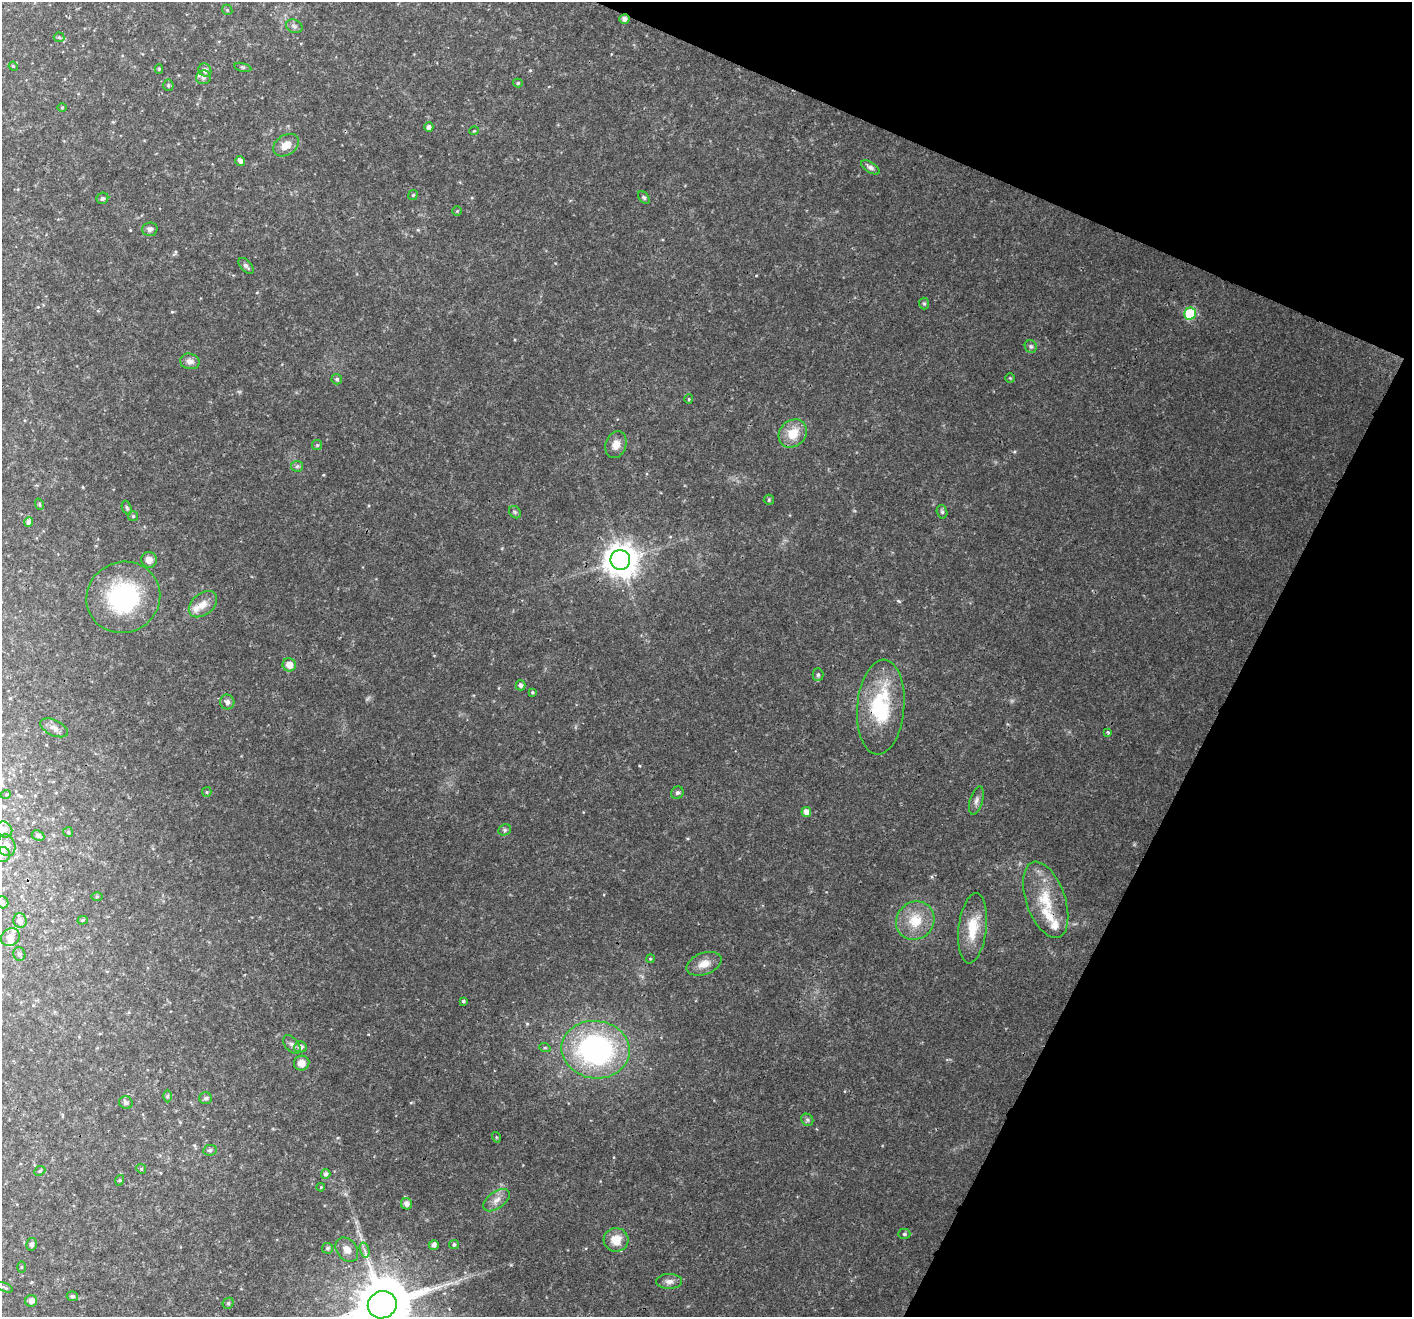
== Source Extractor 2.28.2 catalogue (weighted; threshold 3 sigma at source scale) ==
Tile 8 of 4 x 4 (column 4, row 2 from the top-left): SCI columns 4281-5690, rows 2981-4295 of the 5733 x 5895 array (HDU 1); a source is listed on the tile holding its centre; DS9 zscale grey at full resolution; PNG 1414 x 1319 px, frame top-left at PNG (2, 2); each listed source drawn as its Kron ellipse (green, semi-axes under 4 px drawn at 4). Shown black and unused: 21% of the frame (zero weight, under 3 of 4 exposures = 5% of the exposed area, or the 3 px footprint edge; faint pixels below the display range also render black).
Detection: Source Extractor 2.28.2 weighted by HDU 2 'WHT'; one run over the whole footprint, this tile lists its part. Background 0.033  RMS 0.0036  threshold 0.0163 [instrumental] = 3 sigma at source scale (4.5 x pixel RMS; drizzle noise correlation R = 1.50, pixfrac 1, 0.0396/0.0396 arcsec/px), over >= 5 px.
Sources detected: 113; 4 inside a brighter listed object's ellipse — not listed separately; the other 109 listed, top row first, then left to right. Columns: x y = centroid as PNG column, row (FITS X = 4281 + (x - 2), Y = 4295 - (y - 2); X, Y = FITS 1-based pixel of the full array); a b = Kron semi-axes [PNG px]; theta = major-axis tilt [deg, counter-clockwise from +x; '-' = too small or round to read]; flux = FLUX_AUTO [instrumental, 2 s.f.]
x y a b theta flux
227 10 5 4 - 0.49
624 19 5 4 - 1.5
294 26 8 6 -24 1.1
59 37 5 5 - 0.5
13 66 5 3 - 0.35
243 67 8 3 -13 0.51
159 69 5 4 - 0.48
205 70 7 6 - 1.6
203 77 7 7 - 1.6
518 83 5 4 - 0.52
168 85 5 5 - 0.54
62 107 5 3 - 0.31
429 127 4 4 - 1.3
474 131 5 3 - 0.31
286 145 14 10 31 4.2
240 161 5 4 - 1.5
870 167 10 5 -31 1.1
413 195 5 4 - 0.46
644 197 7 5 -48 0.63
102 198 6 5 - 0.98
457 211 5 5 - 0.41
150 229 8 6 3 1.2
246 266 9 5 -47 1.1
924 303 6 5 - 0.61
1190 313 6 6 - 22
1031 346 6 6 - 0.73
190 361 10 8 -13 1.9
1010 378 5 5 - 0.41
337 379 5 5 - 0.62
689 399 5 4 - 0.38
793 433 15 13 45 7.4
317 445 5 5 - 0.49
616 445 14 10 71 3.3
297 466 6 5 - 0.68
769 500 5 5 - 0.49
39 504 6 3 -71 0.41
127 508 7 4 -69 0.64
515 512 7 5 -47 0.7
942 512 7 5 -72 0.73
133 516 5 5 - 0.53
29 522 4 4 - 1.4
149 560 8 7 - 2.4
620 560 10 10 - 640
123 597 37 35 27 40
203 604 16 11 40 3.9
289 665 7 6 - 3.1
818 675 6 5 - 0.72
521 685 5 5 - 1.1
532 692 4 4 - 0.51
227 702 7 7 - 1.3
881 707 47 23 85 29
54 728 15 7 -26 1.9
1108 732 3 2 - 0.45
207 792 5 4 - 0.43
677 793 6 6 - 0.78
6 794 5 3 - 0.38
976 800 14 6 72 1.5
806 812 5 5 - 2.3
4 829 8 7 - 1.5
505 830 6 5 - 0.67
68 832 5 5 - 0.61
38 835 7 5 -25 1.1
6 845 11 8 -72 2.1
2 855 7 7 - 1.3
97 897 5 4 - 0.44
1046 900 40 19 -70 15
3 902 6 5 - 1
83 920 5 4 - 0.53
20 921 7 6 - 1.7
915 921 20 18 44 9.6
973 928 35 14 83 11
10 937 10 8 35 3
19 954 7 6 - 1.1
650 959 4 3 - 0.35
704 964 18 11 20 4.1
463 1001 4 3 - 0.57
292 1045 11 6 -49 1.4
300 1047 6 5 - 1.7
545 1048 6 3 -18 0.4
596 1050 34 28 -8 74
302 1063 8 7 - 2.8
167 1096 6 4 90 0.51
206 1098 6 6 - 0.88
126 1103 7 6 - 1.2
807 1120 6 5 - 0.72
496 1137 5 3 - 0.36
210 1150 7 5 12 0.92
141 1169 5 4 - 0.53
40 1171 6 4 23 0.56
326 1174 5 4 - 1
120 1180 5 3 - 0.34
321 1187 4 3 - 0.31
496 1200 15 8 36 2.6
406 1204 6 5 - 1.7
904 1234 6 5 - 0.63
616 1240 12 12 - 5.8
32 1244 6 5 - 1
434 1245 5 5 - 1.5
454 1245 5 4 - 0.78
327 1248 5 5 - 0.8
347 1250 13 10 -52 2.8
364 1250 7 4 -73 1.1
21 1267 5 4 - 0.35
669 1281 13 7 0 1.9
5 1287 8 3 -25 0.53
72 1296 5 5 - 0.75
31 1301 6 6 - 1.6
228 1303 6 5 - 0.58
382 1305 14 13 - 2700
Overlapping masked pixels (flux is a lower limit): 3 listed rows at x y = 624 19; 881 707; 382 1305
Isophote crosses this tile's border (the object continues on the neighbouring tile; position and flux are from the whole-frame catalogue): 3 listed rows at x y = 2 855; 3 902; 382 1305
Unlisted compact peaks at least as high as the median listed source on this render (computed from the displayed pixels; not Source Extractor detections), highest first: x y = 898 601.